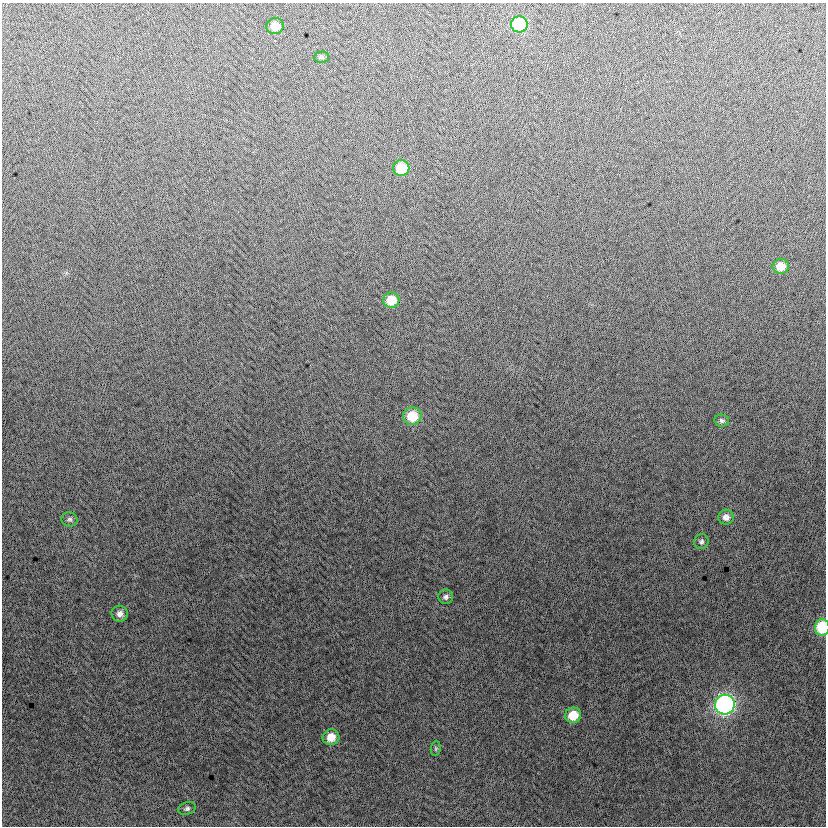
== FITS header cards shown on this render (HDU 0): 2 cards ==
NAXIS1  =                  824
NAXIS2  =                  824

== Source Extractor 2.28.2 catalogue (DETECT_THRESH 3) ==
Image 824 x 824 px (HDU 0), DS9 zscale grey, 1 PNG px = 1 image px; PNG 828 x 828 px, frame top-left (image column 1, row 824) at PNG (2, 3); each listed source drawn as its Kron ellipse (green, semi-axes under 4 px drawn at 4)
Background -3.54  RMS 13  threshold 37.6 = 3 sigma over >= 5 px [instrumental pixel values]
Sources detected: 19; all 19 listed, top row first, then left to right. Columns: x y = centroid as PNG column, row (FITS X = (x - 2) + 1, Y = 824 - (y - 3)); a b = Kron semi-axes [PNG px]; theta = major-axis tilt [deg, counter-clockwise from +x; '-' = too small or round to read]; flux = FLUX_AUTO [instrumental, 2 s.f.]
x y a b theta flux
519 24 8 8 - 59000
275 26 9 8 - 13000
322 57 7 5 1 1600
401 168 8 8 - 26000
781 266 8 7 - 13000
391 300 8 7 - 19000
412 416 9 9 - 22000
722 421 7 6 - 2100
726 517 7 7 - 5100
69 519 8 7 - 2400
701 542 7 7 - 2300
446 597 7 7 - 2700
120 614 8 8 - 4300
822 627 8 7 - 44000
725 705 10 9 - 270000
573 715 8 7 - 19000
331 737 8 8 - 12000
436 748 7 5 84 1400
187 808 9 6 19 2200
At the frame edge (FLAGS 8, measured only in part): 1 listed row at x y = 822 627